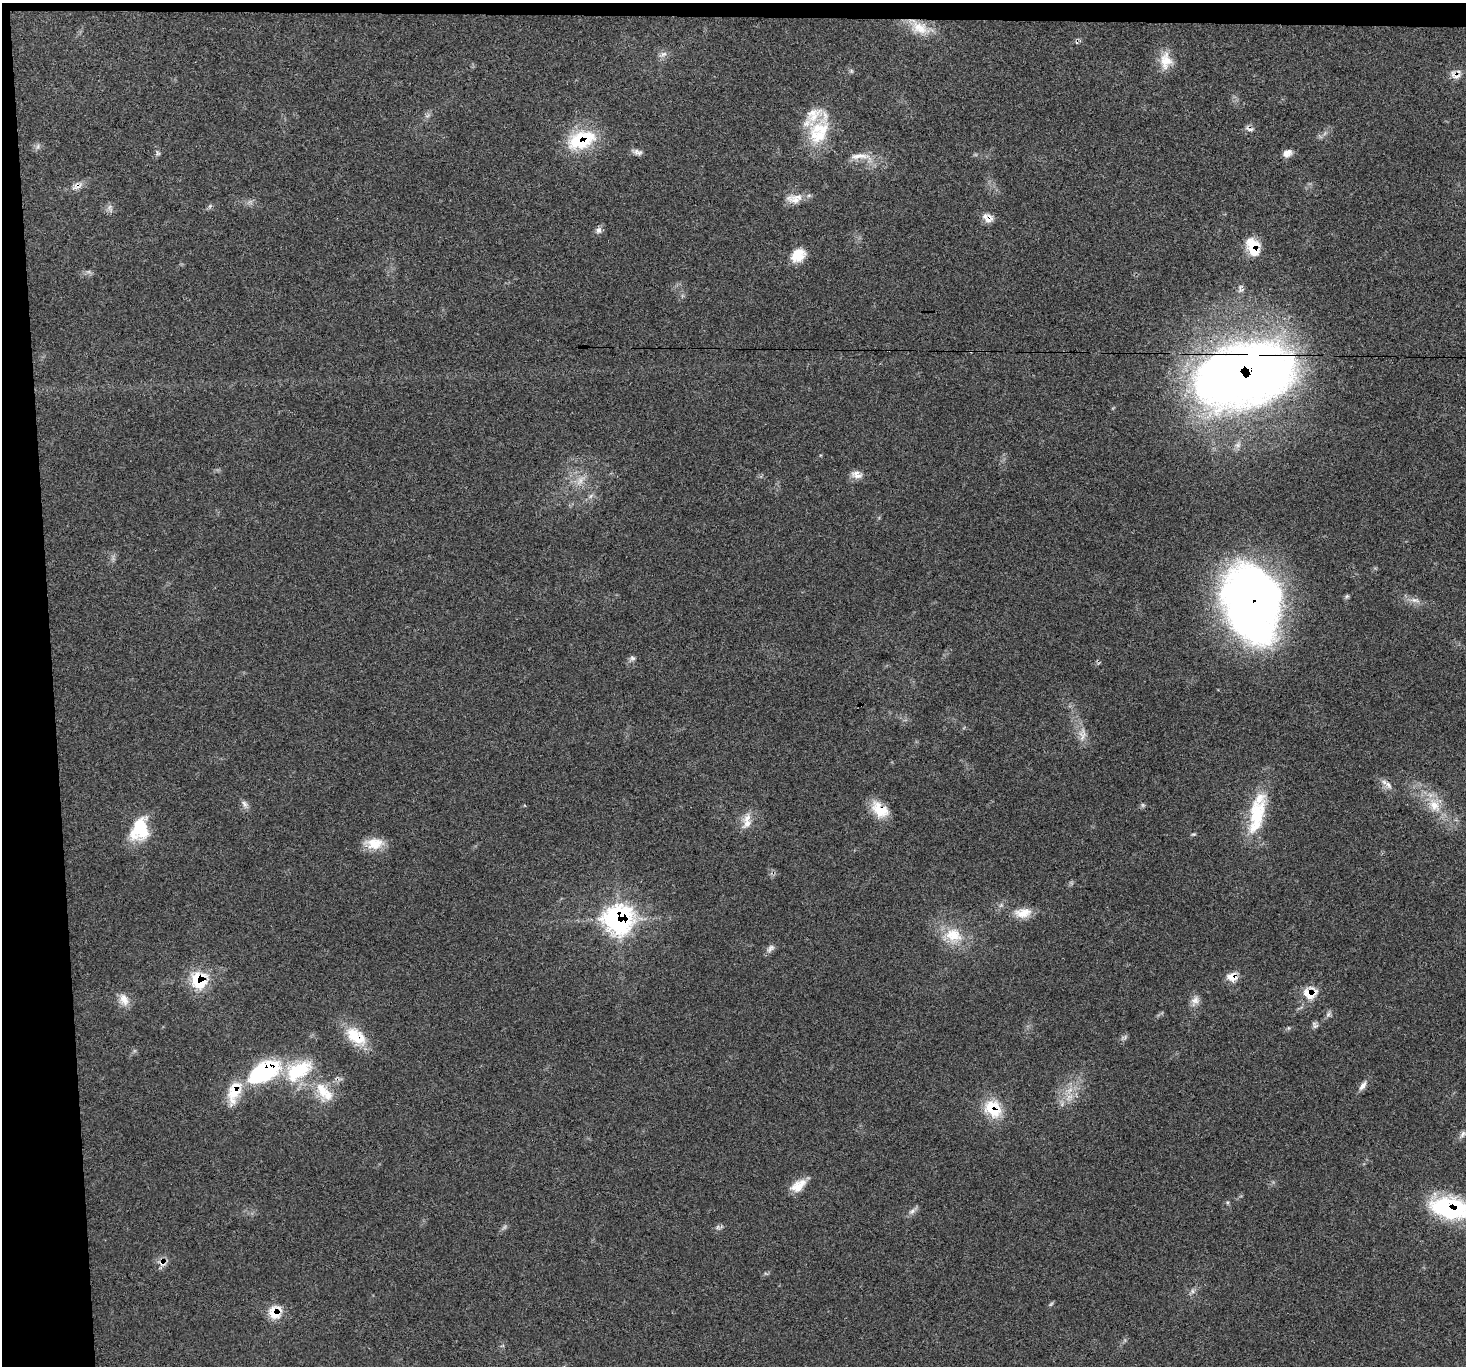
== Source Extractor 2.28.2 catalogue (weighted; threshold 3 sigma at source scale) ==
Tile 1 of 3 x 3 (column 1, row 1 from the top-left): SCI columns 2-1465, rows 2857-4220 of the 4392 x 4373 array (HDU 1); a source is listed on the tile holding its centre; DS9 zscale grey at full resolution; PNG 1468 x 1368 px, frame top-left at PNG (2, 3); no overlay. Shown black and unused: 5% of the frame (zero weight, under 3 of 5 exposures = <1% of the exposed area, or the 3 px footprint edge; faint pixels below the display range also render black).
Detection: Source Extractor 2.28.2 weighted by HDU 2 'WHT'; one run over the whole footprint, this tile lists its part. Background 0.0464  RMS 0.004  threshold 0.018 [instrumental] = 3 sigma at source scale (4.5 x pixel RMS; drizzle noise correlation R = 1.50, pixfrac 1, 0.05/0.05 arcsec/px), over >= 5 px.
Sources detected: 75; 5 too faint to see at this stretch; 2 inside a brighter object's white glare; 2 cosmic-ray / hot-pixel residue — not listed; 3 inside a brighter listed object's ellipse — not listed separately; the other 63 listed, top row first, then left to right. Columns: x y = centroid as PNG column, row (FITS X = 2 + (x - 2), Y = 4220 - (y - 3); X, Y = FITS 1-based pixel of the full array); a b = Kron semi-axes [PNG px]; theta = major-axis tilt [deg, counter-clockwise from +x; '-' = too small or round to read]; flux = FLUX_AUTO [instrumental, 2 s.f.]
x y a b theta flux
920 27 34 16 -25 10
663 54 12 7 36 1.9
1166 61 24 17 -88 7.5
1455 75 16 9 -30 3
428 115 9 5 31 1.1
1250 129 14 5 -7 1.5
819 130 45 22 66 19
581 140 35 20 19 24
38 147 9 4 81 0.98
638 152 12 7 -14 1.8
158 153 8 4 -47 0.72
1287 153 12 9 25 2.7
861 156 38 10 -4 6.4
77 186 15 9 26 3
794 199 24 13 5 5.3
987 218 17 8 -39 3.2
598 230 9 8 - 1.6
1253 247 21 14 -68 10
798 255 18 13 37 7.6
1244 375 97 57 14 390
856 475 15 10 -17 3.2
591 496 8 4 53 1
1346 596 6 6 - 0.76
1415 600 14 6 -9 2.5
1252 603 72 50 -76 270
632 658 8 6 -15 1.1
1082 734 22 10 86 4.3
1388 785 14 7 -54 2.3
244 804 13 6 -58 1.7
1143 805 6 4 -45 0.65
1434 805 23 16 -57 9.9
880 810 23 14 -42 9.2
1257 815 55 19 77 25
747 818 28 9 68 4.3
140 825 38 15 51 12
1193 834 7 4 18 0.57
374 843 23 14 0 7.7
1023 913 23 13 6 6.3
618 919 22 21 - 89
953 935 29 20 -6 13
770 948 13 7 47 1.8
1232 977 13 10 -8 4.5
199 981 19 18 - 19
1310 993 19 16 7 7.9
124 999 17 12 -65 4.4
1195 1001 15 11 64 2.9
1328 1014 9 6 63 1.2
1315 1025 10 6 -52 1.2
357 1038 27 20 -33 13
267 1072 36 24 21 39
1363 1086 15 7 57 2.3
234 1092 31 14 73 12
324 1092 32 15 -47 12
1069 1097 14 6 42 3.6
993 1109 26 20 -44 13
1463 1134 13 6 52 1.5
798 1186 21 11 36 5.9
1450 1208 46 22 -9 50
912 1211 13 6 33 1.8
718 1227 7 4 89 0.83
162 1263 11 8 -66 2.7
1192 1291 6 6 - 1.1
275 1312 16 15 - 8.3
Overlapping masked pixels (flux is a lower limit): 21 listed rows (the first 20) at x y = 920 27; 1455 75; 581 140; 77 186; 987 218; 1253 247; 1244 375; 1252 603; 880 810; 618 919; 1232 977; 199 981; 1310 993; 357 1038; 267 1072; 234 1092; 324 1092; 993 1109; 1450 1208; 162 1263
Isophote crosses this tile's border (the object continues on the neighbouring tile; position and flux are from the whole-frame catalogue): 1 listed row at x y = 1450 1208